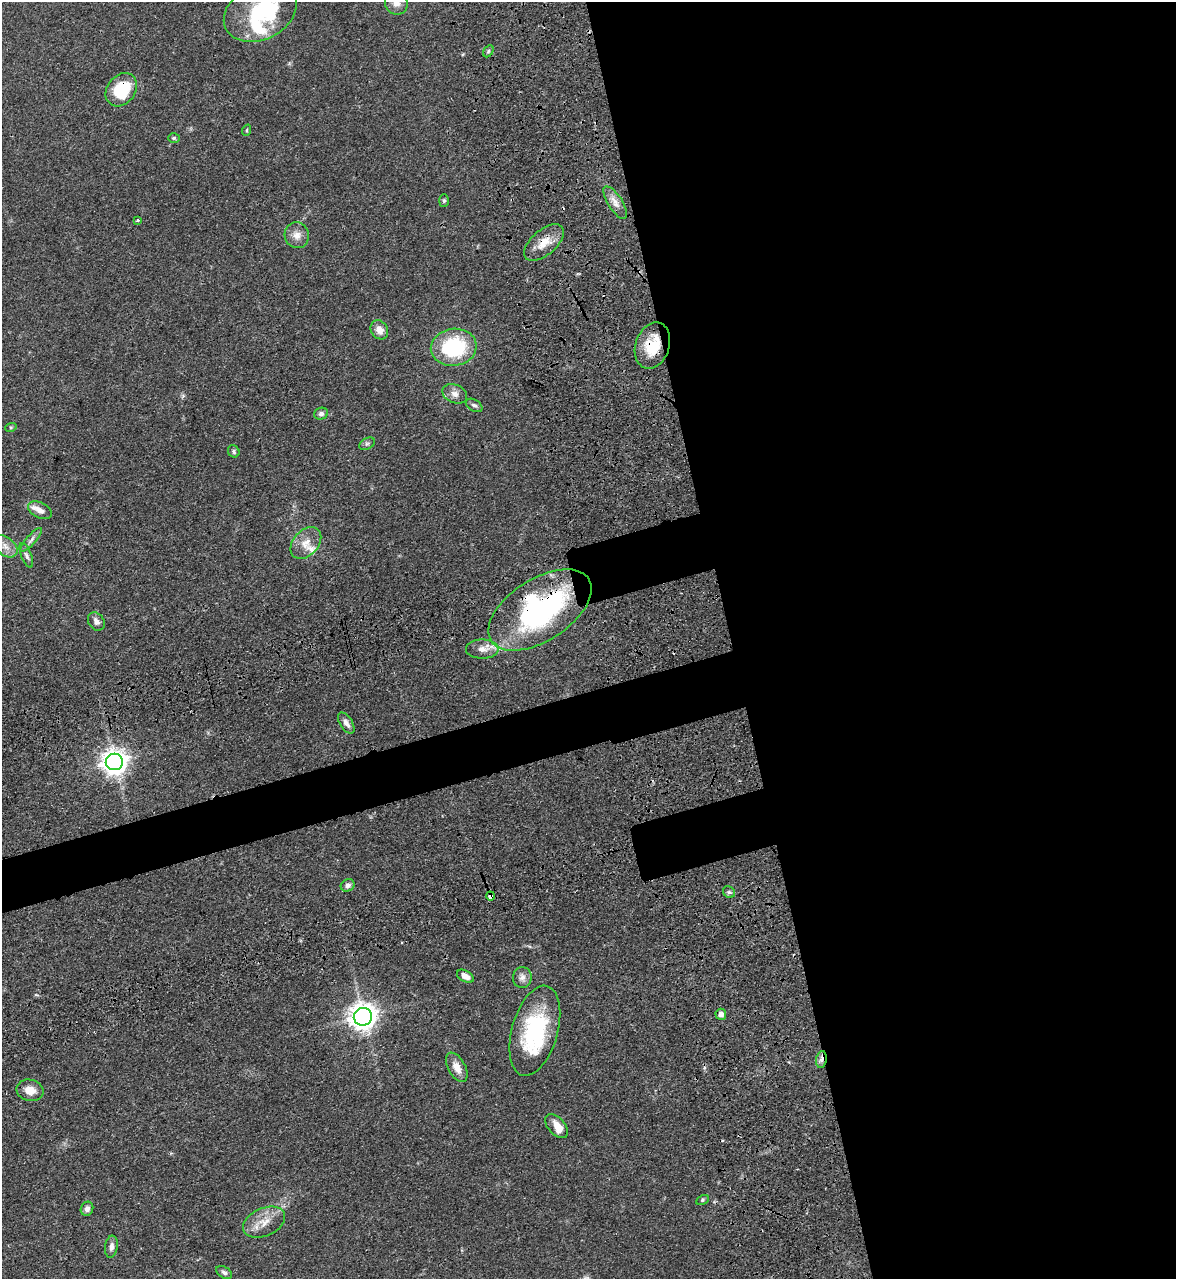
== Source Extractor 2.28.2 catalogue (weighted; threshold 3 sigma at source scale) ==
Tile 8 of 4 x 4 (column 4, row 2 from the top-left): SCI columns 3955-5128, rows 2728-4004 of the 5334 x 5453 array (HDU 1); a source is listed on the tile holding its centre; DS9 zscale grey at full resolution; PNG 1178 x 1281 px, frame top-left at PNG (2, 2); each listed source drawn as its Kron ellipse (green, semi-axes under 4 px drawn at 4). Shown black and unused: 42% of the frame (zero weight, under 3 of 4 exposures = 11% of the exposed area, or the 3 px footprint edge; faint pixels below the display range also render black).
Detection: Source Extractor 2.28.2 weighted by HDU 2 'WHT'; one run over the whole footprint, this tile lists its part. Background 0.0519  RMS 0.0042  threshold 0.0187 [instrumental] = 3 sigma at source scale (4.5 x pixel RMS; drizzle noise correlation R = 1.50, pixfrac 1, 0.05/0.05 arcsec/px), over >= 5 px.
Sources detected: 54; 3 inside a brighter object's white glare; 1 cosmic-ray / hot-pixel residue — neither listed nor drawn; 3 inside a brighter listed object's ellipse — not listed separately; the other 47 listed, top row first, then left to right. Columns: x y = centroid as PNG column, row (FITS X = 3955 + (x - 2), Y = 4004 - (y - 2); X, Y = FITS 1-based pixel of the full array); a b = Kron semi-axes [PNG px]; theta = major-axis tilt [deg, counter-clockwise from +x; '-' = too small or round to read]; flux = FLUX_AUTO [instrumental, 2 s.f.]
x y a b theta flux
396 3 12 11 - 3.3
260 12 38 27 26 34
488 51 6 4 60 0.63
121 90 18 14 52 19
247 130 6 3 71 0.44
174 138 6 5 - 0.63
444 201 6 5 - 0.73
615 203 18 7 -58 3.2
137 220 3 3 - 0.7
297 235 13 12 - 3.6
544 243 24 12 41 6.7
379 330 10 8 -58 3.7
652 345 24 17 71 13
454 347 23 18 8 34
455 394 13 9 -25 2.5
474 405 9 5 -30 1
321 414 7 6 - 1.2
11 427 6 4 18 0.49
367 444 8 5 28 0.96
234 451 6 5 - 0.82
40 510 13 7 -26 2.6
31 540 15 4 48 1.6
306 543 18 12 48 5.3
6 546 13 9 -40 3.1
26 555 13 5 -68 1.4
540 610 58 31 33 93
96 621 10 7 -53 2
482 649 16 9 0 3.7
346 723 12 6 -58 2
114 762 8 8 - 410
348 885 7 6 - 1.4
729 892 6 5 - 0.85
490 896 4 4 - 6.5
465 976 9 5 -30 2.7
522 977 10 9 - 2.3
721 1014 5 5 - 1.6
363 1017 9 9 - 420
535 1031 46 23 74 39
821 1059 8 5 82 1.6
457 1067 16 8 -61 3.9
30 1090 13 10 -12 4.6
557 1126 14 8 -47 4.3
702 1200 7 4 28 0.62
87 1209 7 6 - 1.6
264 1222 22 14 24 6.8
111 1247 11 6 82 1.7
224 1272 9 5 -32 1.1
Overlapping masked pixels (flux is a lower limit): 6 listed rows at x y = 121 90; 544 243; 652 345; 540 610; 490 896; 821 1059
Isophote crosses this tile's border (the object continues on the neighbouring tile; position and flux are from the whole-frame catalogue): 2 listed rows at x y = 396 3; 260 12